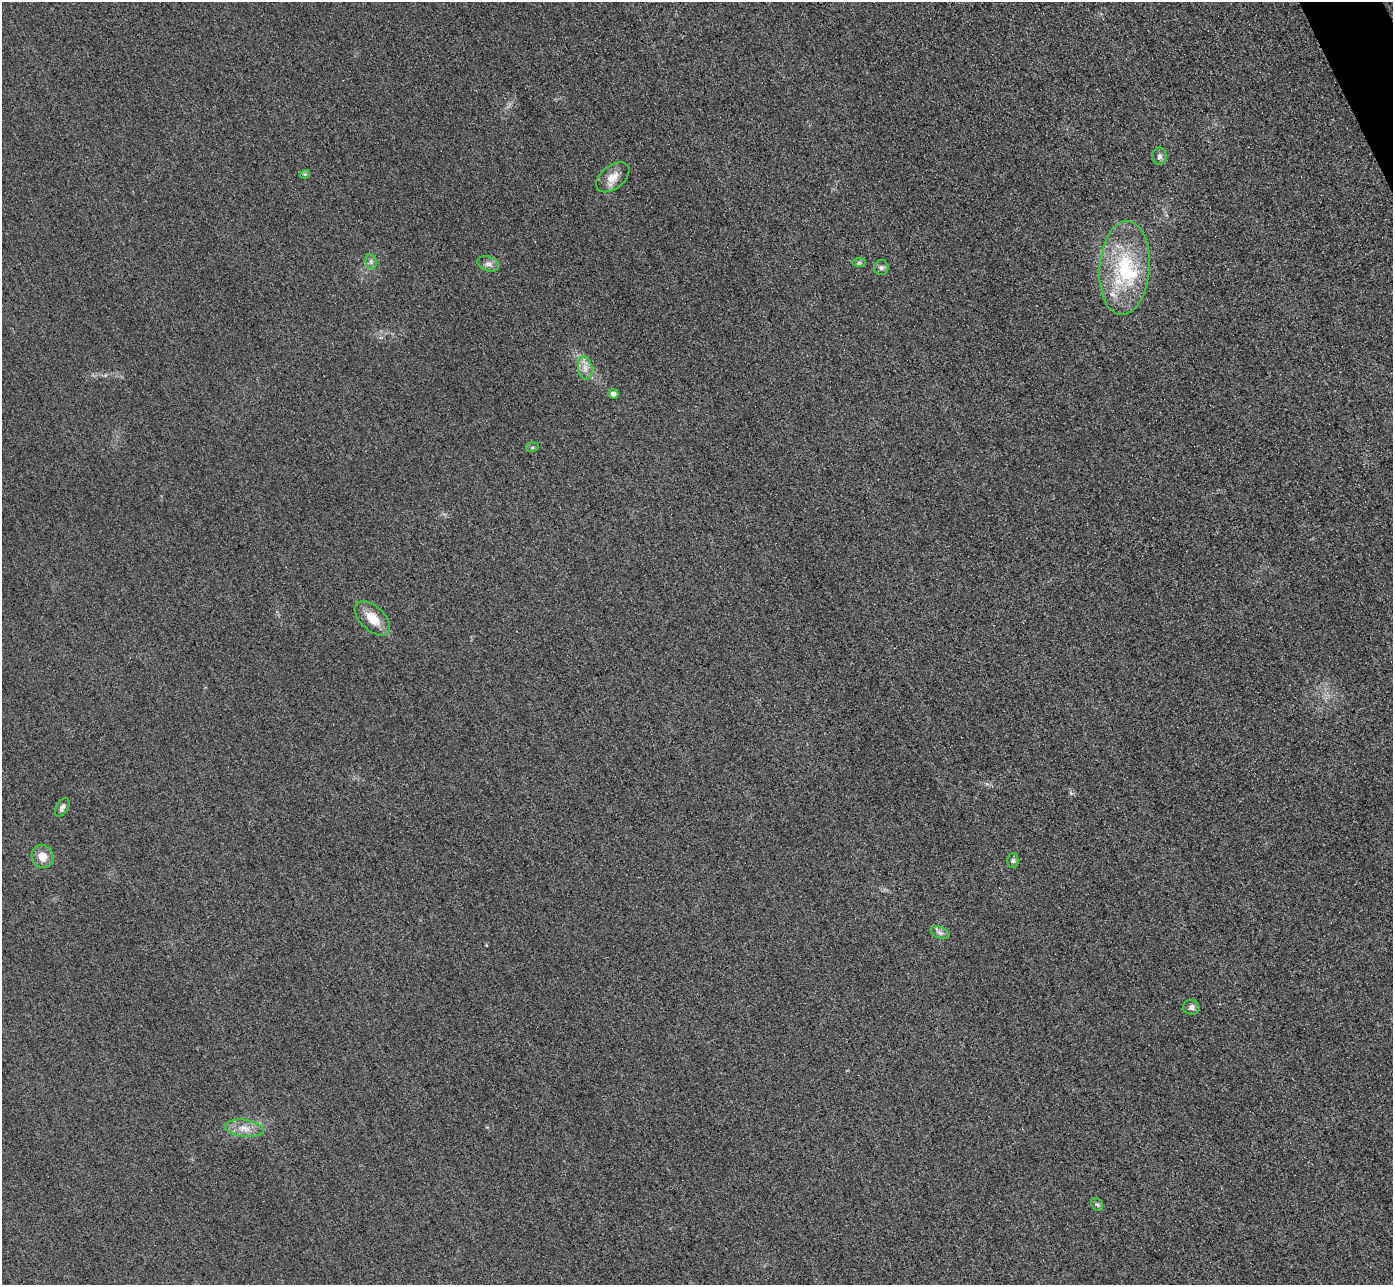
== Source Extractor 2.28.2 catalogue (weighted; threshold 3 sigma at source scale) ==
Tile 10 of 4 x 4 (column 2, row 3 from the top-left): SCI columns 1422-2812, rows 1590-2872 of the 5626 x 5614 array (HDU 1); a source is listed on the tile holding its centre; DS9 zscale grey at full resolution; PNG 1395 x 1287 px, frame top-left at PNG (2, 2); each listed source drawn as its Kron ellipse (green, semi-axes under 4 px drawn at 4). Shown black and unused: <1% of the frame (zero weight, under 3 of 4 exposures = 3% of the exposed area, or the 3 px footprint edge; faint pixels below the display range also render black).
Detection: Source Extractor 2.28.2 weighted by HDU 2 'WHT'; one run over the whole footprint, this tile lists its part. Background 0.0828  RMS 0.017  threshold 0.0787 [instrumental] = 3 sigma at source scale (4.5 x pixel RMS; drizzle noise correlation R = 1.50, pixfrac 1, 0.05/0.05 arcsec/px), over >= 5 px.
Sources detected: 21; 1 inside a brighter object's white glare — neither listed nor drawn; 1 inside a brighter listed object's ellipse — not listed separately; the other 19 listed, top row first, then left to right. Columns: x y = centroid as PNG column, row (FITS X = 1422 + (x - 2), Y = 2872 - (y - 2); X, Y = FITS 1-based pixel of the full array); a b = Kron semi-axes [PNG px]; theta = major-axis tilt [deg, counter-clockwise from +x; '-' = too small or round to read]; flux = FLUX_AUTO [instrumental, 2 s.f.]
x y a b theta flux
1159 156 8 7 - 5.7
305 174 5 3 - 2.3
613 177 19 11 39 22
371 262 8 5 -79 4.5
859 262 7 4 1 3.3
488 264 11 7 -20 8.1
881 268 7 7 - 5.2
1125 268 47 25 85 140
585 368 12 7 -82 12
613 394 5 4 - 7.9
532 447 6 5 - 2.9
372 618 21 12 -43 31
62 807 10 6 58 6.1
42 857 12 10 -62 19
1013 861 7 5 89 3.5
940 933 10 5 -21 5.8
1191 1007 8 7 - 7.5
244 1128 19 8 -7 19
1097 1204 7 5 -52 3.7